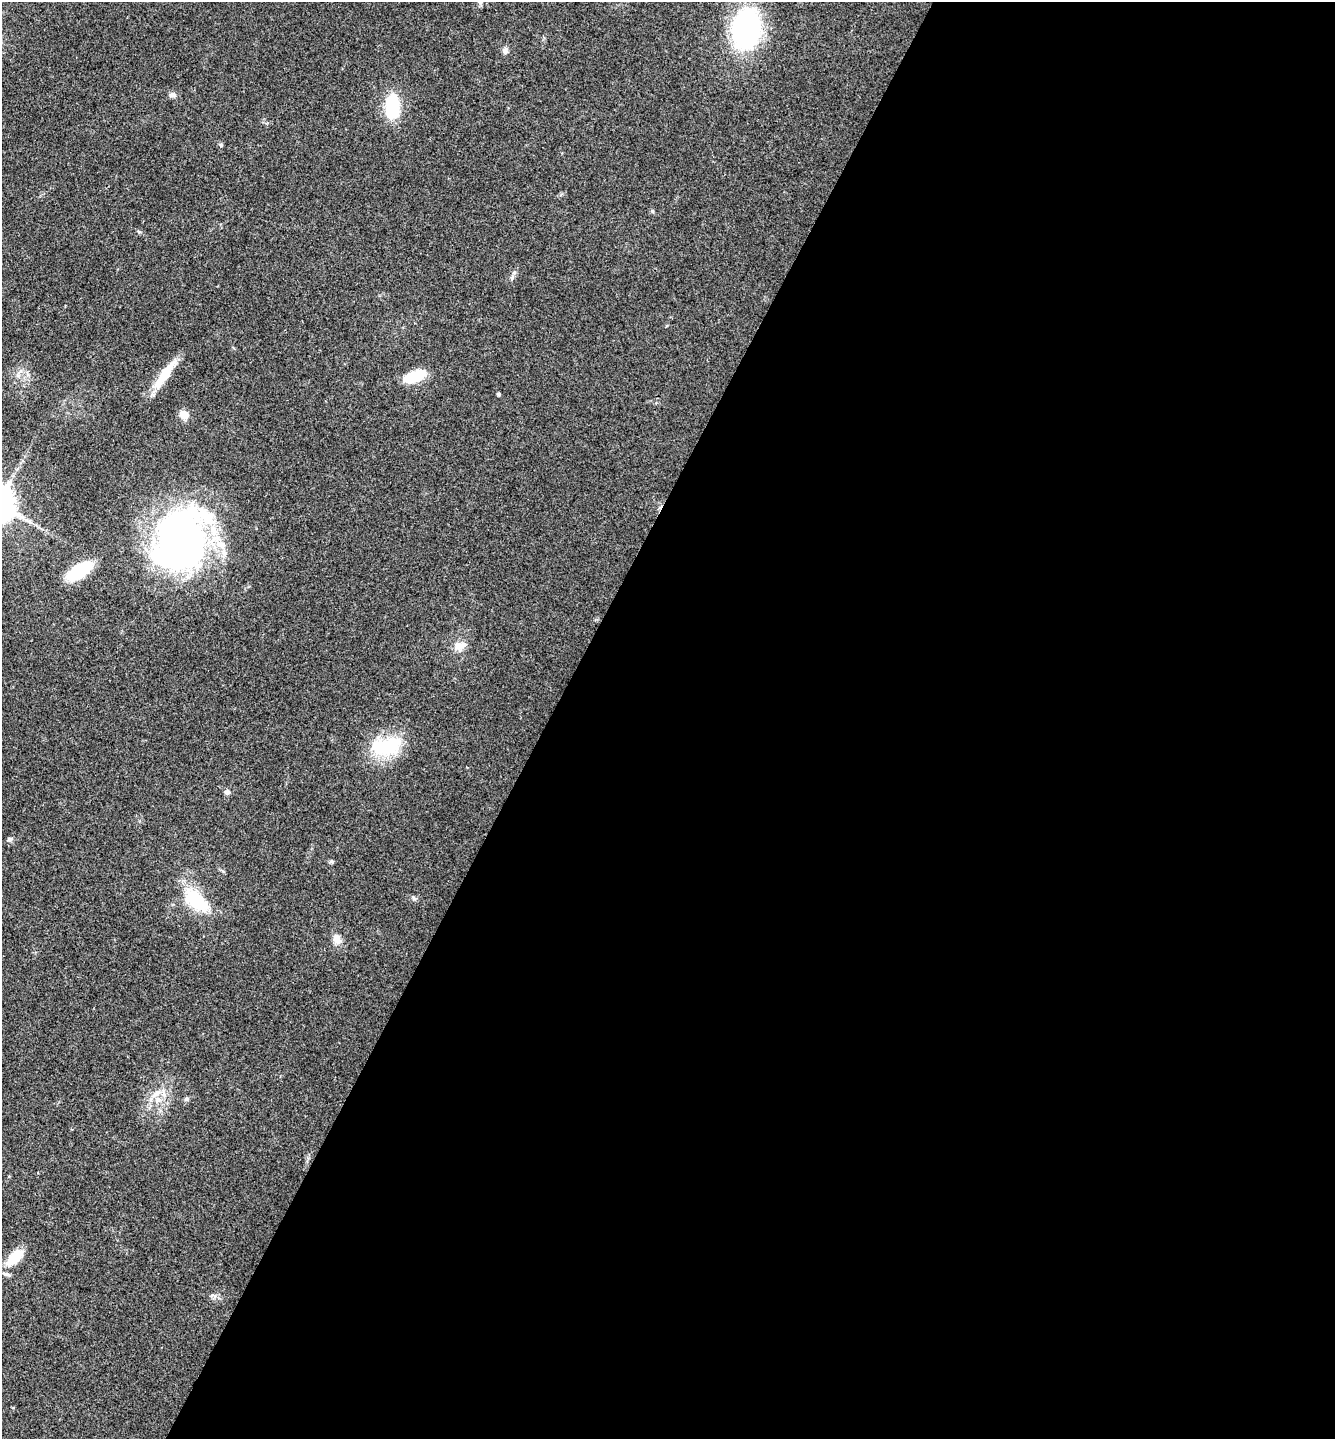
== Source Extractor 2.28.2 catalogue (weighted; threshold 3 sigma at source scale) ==
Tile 12 of 4 x 4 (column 4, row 3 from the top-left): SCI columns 4286-5618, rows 1441-2877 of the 5766 x 5758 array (HDU 1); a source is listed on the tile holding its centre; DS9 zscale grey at full resolution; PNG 1337 x 1441 px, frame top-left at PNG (2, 2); no overlay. Shown black and unused: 59% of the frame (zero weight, under 3 of 4 exposures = <1% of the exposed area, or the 3 px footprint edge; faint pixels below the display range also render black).
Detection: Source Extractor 2.28.2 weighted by HDU 2 'WHT'; one run over the whole footprint, this tile lists its part. Background 0.123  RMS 0.0064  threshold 0.0289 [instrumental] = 3 sigma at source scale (4.5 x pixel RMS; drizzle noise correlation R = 1.50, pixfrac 1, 0.05/0.05 arcsec/px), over >= 5 px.
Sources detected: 23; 1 inside a brighter listed object's ellipse — not listed separately; the other 22 listed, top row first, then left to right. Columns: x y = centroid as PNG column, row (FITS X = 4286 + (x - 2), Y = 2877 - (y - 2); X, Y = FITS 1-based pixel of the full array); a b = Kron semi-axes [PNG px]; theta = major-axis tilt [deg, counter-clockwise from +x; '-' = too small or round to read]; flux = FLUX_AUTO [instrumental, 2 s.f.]
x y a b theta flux
746 29 37 27 76 110
505 51 9 6 -87 2.1
172 95 11 6 -6 2.1
392 106 27 15 87 31
221 145 6 4 -72 0.85
165 373 42 10 54 18
415 376 24 11 22 21
499 394 3 3 - 1.1
184 415 10 9 - 6.1
180 540 65 48 63 270
79 571 18 9 32 46
459 646 13 11 12 6
386 746 43 22 10 34
227 792 7 6 - 2
9 839 6 5 - 1.5
331 861 6 5 - 1
414 898 7 4 -70 0.97
196 900 33 17 -41 33
337 939 13 9 -67 5.1
156 1093 17 8 45 6.8
186 1099 6 5 - 1.2
15 1257 24 11 44 16
Unlisted compact peaks at least as high as the median listed source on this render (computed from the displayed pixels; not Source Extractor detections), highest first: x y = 652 211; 512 278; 215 1296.